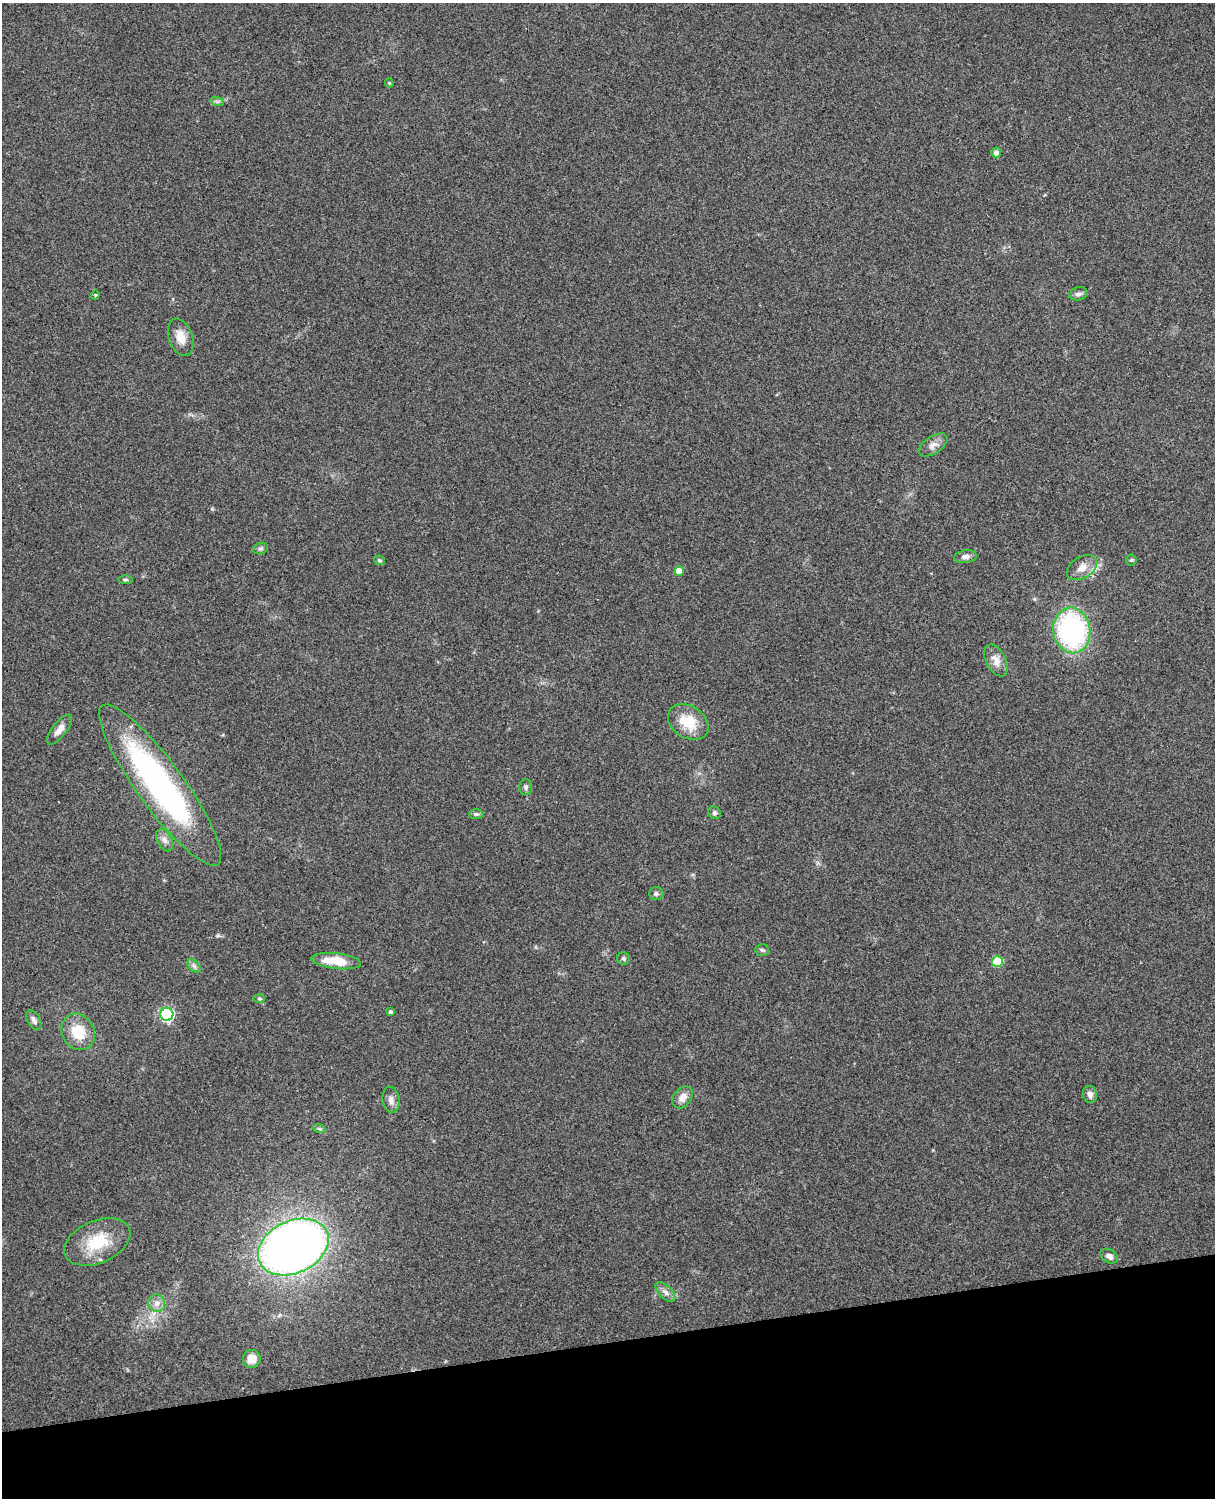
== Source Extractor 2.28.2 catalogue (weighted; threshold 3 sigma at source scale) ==
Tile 10 of 4 x 3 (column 2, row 3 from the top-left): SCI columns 1331-2543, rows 165-1660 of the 5089 x 4928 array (HDU 1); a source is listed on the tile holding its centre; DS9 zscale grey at full resolution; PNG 1217 x 1500 px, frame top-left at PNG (2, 3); each listed source drawn as its Kron ellipse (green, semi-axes under 4 px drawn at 4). Shown black and unused: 10% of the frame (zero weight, under 3 of 4 exposures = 6% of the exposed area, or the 3 px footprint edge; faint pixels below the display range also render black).
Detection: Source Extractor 2.28.2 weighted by HDU 2 'WHT'; one run over the whole footprint, this tile lists its part. Background 0.261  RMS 0.0088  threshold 0.0397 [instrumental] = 3 sigma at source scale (4.5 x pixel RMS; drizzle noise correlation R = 1.50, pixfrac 1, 0.05/0.05 arcsec/px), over >= 5 px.
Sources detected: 45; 1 inside a brighter listed object's ellipse — not listed separately; the other 44 listed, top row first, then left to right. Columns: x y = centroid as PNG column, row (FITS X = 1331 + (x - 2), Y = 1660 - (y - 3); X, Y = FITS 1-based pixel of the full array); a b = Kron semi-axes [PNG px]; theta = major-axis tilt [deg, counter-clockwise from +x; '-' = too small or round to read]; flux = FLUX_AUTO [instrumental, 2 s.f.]
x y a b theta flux
389 83 4 4 - 0.93
217 101 7 4 -19 1.6
996 153 5 4 - 4.4
1078 294 9 6 14 3
95 295 4 4 - 0.9
181 337 19 11 -70 11
933 445 16 8 33 5.9
260 549 7 5 17 1.9
965 557 11 6 8 4.2
379 560 6 4 -27 1.3
1131 560 5 5 - 1.2
1082 567 17 10 31 8.8
679 571 5 5 - 11
125 579 7 3 0 1.4
1072 630 23 18 -81 150
996 660 17 9 -62 8.7
688 722 22 16 -33 23
59 730 18 7 52 6.2
160 785 98 23 -54 220
526 787 7 6 - 2.1
714 813 6 6 - 2
476 814 7 5 0 1.8
164 840 12 7 -64 4.3
656 894 7 6 - 2.2
762 950 7 5 -2 1.8
623 959 6 6 - 1.6
336 961 25 7 -6 21
997 962 5 5 - 41
194 966 8 5 -45 2.4
259 998 6 4 -1 1.1
390 1012 4 3 - 2.3
167 1014 6 6 - 140
34 1020 11 6 -62 3.4
78 1032 19 16 -61 24
1090 1094 9 7 -77 3.9
683 1097 12 8 52 6.8
391 1100 13 8 -84 4.7
319 1128 6 4 -19 1.5
97 1242 35 21 23 35
293 1247 37 26 25 660
1109 1256 9 6 -29 4.4
665 1292 12 6 -46 4
157 1303 9 8 - 5.6
252 1359 9 8 - 9.3